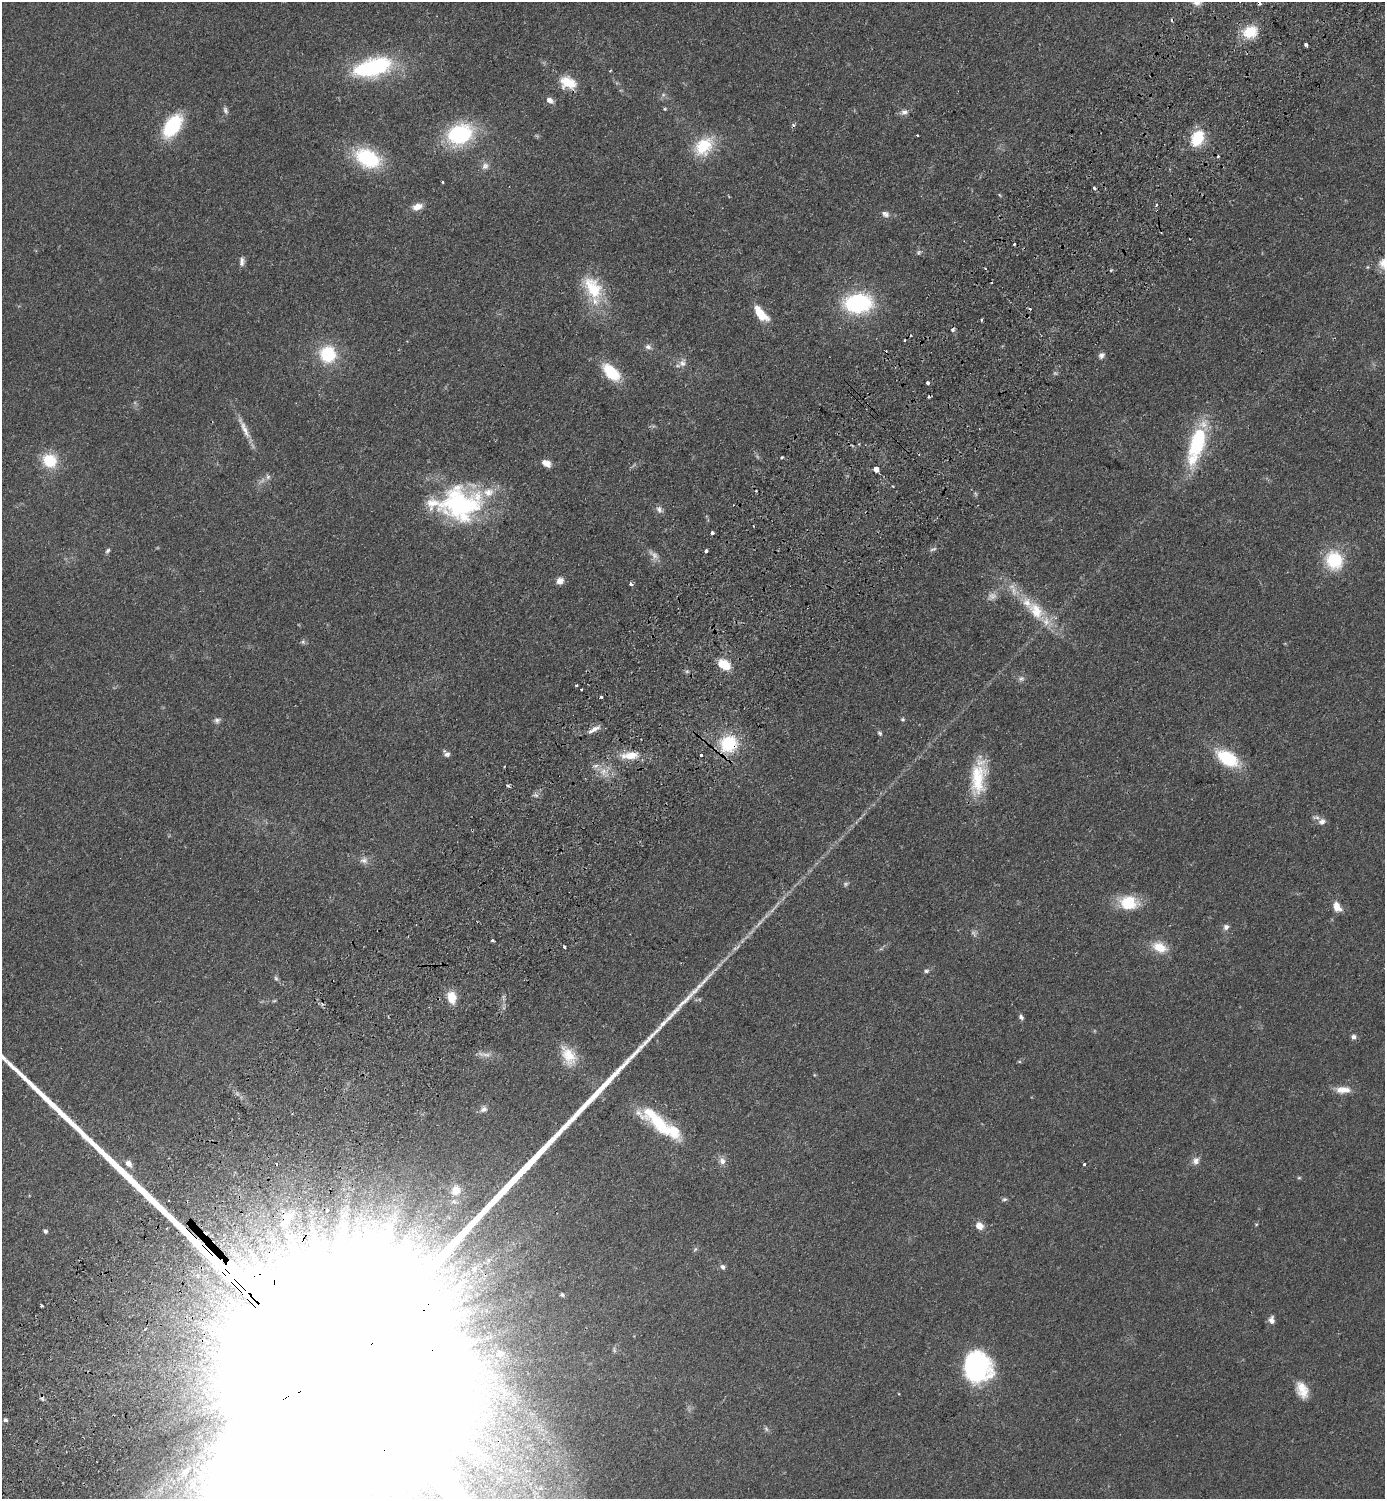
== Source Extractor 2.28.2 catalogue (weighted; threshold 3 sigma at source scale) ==
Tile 10 of 4 x 4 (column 2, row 3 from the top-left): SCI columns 1725-3107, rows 1539-3035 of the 6074 x 6069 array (HDU 1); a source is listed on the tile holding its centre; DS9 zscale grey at full resolution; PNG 1387 x 1501 px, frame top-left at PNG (2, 2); no overlay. Shown black and unused: <1% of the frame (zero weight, under 2 of 3 exposures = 3% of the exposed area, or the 3 px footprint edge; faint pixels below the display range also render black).
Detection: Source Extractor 2.28.2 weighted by HDU 2 'WHT'; one run over the whole footprint, this tile lists its part. Background 0.0793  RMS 0.0085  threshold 0.0385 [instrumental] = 3 sigma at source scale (4.5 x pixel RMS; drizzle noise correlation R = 1.50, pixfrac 1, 0.05/0.05 arcsec/px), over >= 5 px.
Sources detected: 166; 9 too faint to see at this stretch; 1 inside a brighter object's white glare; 12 cosmic-ray / hot-pixel residue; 1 long thin detection or spike segment (spike, bleed or trail) — not listed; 12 inside a brighter listed object's ellipse — not listed separately; the other 131 listed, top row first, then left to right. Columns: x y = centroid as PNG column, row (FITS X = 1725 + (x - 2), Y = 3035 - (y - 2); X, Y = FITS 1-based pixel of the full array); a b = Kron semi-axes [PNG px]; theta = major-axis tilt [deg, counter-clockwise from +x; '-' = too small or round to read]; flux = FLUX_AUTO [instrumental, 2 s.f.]
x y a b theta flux
1250 32 14 11 18 27
1306 45 4 3 - 6
372 67 47 21 14 91
610 71 4 3 - 0.71
568 83 21 14 -22 18
663 95 6 5 - 1.9
550 100 10 7 -33 4.3
665 109 5 4 - 0.97
225 110 11 6 -70 2.6
904 112 12 8 15 4
172 126 22 13 55 60
460 134 27 20 21 80
917 135 3 2 - 0.85
1197 138 14 10 66 36
704 146 29 20 44 32
368 158 31 20 -26 60
485 166 11 10 - 4.8
442 182 3 3 - 1.7
1094 188 4 3 - 1.9
1156 205 4 3 - 2.4
417 207 13 8 18 7.7
885 214 11 8 -28 3.9
1014 244 3 3 - 4.4
919 252 7 6 - 1.9
242 261 12 6 88 3.7
985 268 3 2 - 1
1111 270 5 3 - 0.93
593 288 38 21 -59 40
858 303 26 17 3 94
761 313 19 8 -49 20
981 320 3 2 - 1.4
648 347 9 7 -28 3.2
328 354 17 16 - 43
1101 355 8 7 - 3.2
682 363 12 10 61 5.5
611 372 20 11 -46 35
928 383 3 3 - 2.6
244 428 37 7 -64 11
1197 442 46 20 74 67
782 457 3 3 - 1.2
50 460 14 13 - 32
546 463 10 7 -25 7.7
876 470 4 3 - 110
268 477 8 6 -65 2.5
975 494 7 4 -70 1.4
460 504 52 38 5 130
659 509 11 8 -57 3.5
712 533 3 3 - 3.3
108 551 8 5 55 1.9
706 551 3 3 - 5.6
654 555 18 8 -44 6
1334 560 19 17 -66 44
560 581 8 7 - 6.1
631 584 5 3 - 2.1
1036 611 34 18 -51 30
303 642 7 5 -68 1.8
724 664 13 8 -26 20
687 671 6 4 18 1.3
1021 679 9 7 3 2.9
576 685 3 3 - 2.2
581 689 3 3 - 2.9
601 697 3 3 - 2
903 719 6 5 - 1.4
217 720 9 7 4 2.8
594 729 19 5 29 5.1
880 733 7 5 -52 1.7
728 744 21 19 36 42
447 754 9 7 13 2.9
630 755 24 10 4 15
701 755 3 3 - 2.4
1228 758 24 13 -32 47
596 766 8 6 3 3.4
504 767 3 2 - 0.66
603 771 9 7 48 5.7
978 779 43 18 83 40
507 785 5 3 - 2
536 795 8 5 -24 2.2
1322 821 10 8 19 4
364 860 11 10 - 4.7
1128 903 21 15 -4 31
1337 907 13 8 -60 8.6
759 923 27 4 48 7.9
1226 927 7 7 - 3.5
974 933 9 7 -67 2.5
492 940 3 3 - 2.1
565 947 3 3 - 6.4
1160 947 18 11 -23 17
735 948 7 4 18 1.8
926 971 7 6 - 2
276 978 8 5 -62 1.8
452 997 12 9 -78 16
274 1001 6 4 1 1
1021 1017 6 5 - 2.4
1354 1037 6 5 - 3.3
569 1056 28 16 -63 20
1019 1061 6 3 -19 0.89
1343 1090 19 9 1 9.6
484 1109 10 8 31 3.9
659 1124 41 18 -39 42
722 1161 10 9 - 4.7
1196 1161 11 9 65 4.8
128 1164 9 7 -47 6.1
1084 1164 3 3 - 3.2
1299 1178 6 4 0 1
456 1190 11 11 - 12
1004 1199 8 5 3 1.8
327 1210 3 3 - 1.5
287 1219 20 9 48 11
1256 1224 5 3 - 0.81
391 1226 9 6 54 3.5
979 1226 9 8 - 7
45 1231 4 4 - 2.3
286 1236 6 6 - 2.5
409 1241 7 5 45 2.4
695 1249 6 5 - 1.5
488 1260 7 4 -89 2
723 1267 7 6 - 2.6
474 1269 10 8 25 5.6
461 1282 15 8 14 8.7
442 1284 10 5 61 4.2
562 1295 5 4 - 1.4
41 1306 4 2 - 1.2
1271 1320 9 6 -86 4.7
145 1329 3 3 - 3
206 1342 7 3 -48 1.7
500 1354 12 7 5 4.3
976 1367 25 23 -72 150
1302 1390 21 13 -65 14
5 1420 6 6 - 1.8
185 1471 14 9 48 7.2
204 1475 9 6 18 4.8
Overlapping masked pixels (flux is a lower limit): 2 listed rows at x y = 728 744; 287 1219